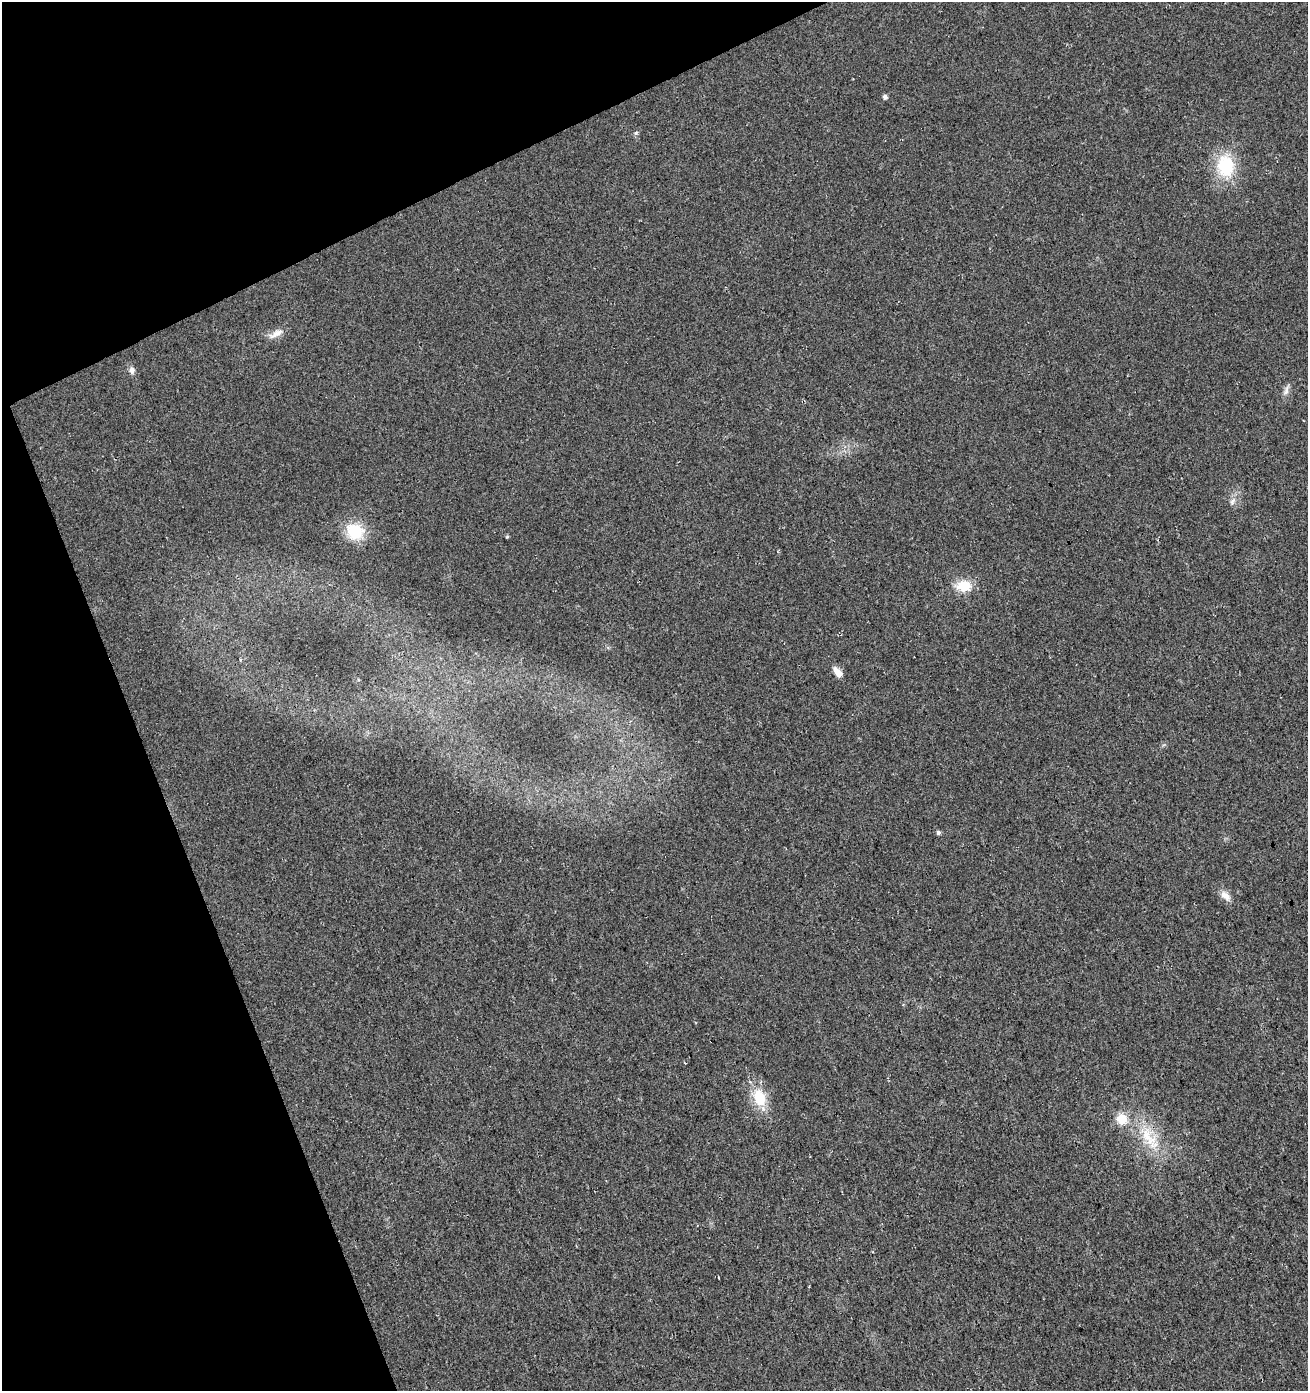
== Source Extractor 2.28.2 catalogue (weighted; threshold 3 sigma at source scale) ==
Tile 5 of 4 x 4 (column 1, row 2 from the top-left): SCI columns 165-1470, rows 2835-4223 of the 5495 x 5671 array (HDU 1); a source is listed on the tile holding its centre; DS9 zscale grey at full resolution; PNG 1310 x 1393 px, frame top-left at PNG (2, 2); no overlay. Shown black and unused: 20% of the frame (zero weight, under 3 of 4 exposures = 5% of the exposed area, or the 3 px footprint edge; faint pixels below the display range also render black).
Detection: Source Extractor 2.28.2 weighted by HDU 2 'WHT'; one run over the whole footprint, this tile lists its part. Background 0.0153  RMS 0.0066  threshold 0.0296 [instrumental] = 3 sigma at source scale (4.5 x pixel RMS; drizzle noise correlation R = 1.50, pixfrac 1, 0.0396/0.0396 arcsec/px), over >= 5 px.
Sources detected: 16; all 16 listed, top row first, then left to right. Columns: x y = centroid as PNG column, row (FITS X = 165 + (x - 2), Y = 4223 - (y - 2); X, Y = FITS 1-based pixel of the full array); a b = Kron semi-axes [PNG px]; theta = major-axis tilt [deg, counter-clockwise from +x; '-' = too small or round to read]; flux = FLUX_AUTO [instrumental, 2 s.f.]
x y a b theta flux
885 97 5 5 - 2.2
636 133 5 5 - 1
1226 166 25 19 -84 32
276 334 22 8 27 5.4
132 370 9 7 88 2.4
1286 390 14 5 77 2.8
1232 502 10 6 59 2.5
355 531 17 15 -23 23
507 537 5 3 - 0.55
963 586 17 12 -4 15
838 672 12 7 -51 5.5
938 832 5 5 - 1.5
1225 896 16 9 -38 5
759 1098 17 12 -72 21
1122 1119 14 12 -54 11
1148 1137 36 17 -57 25